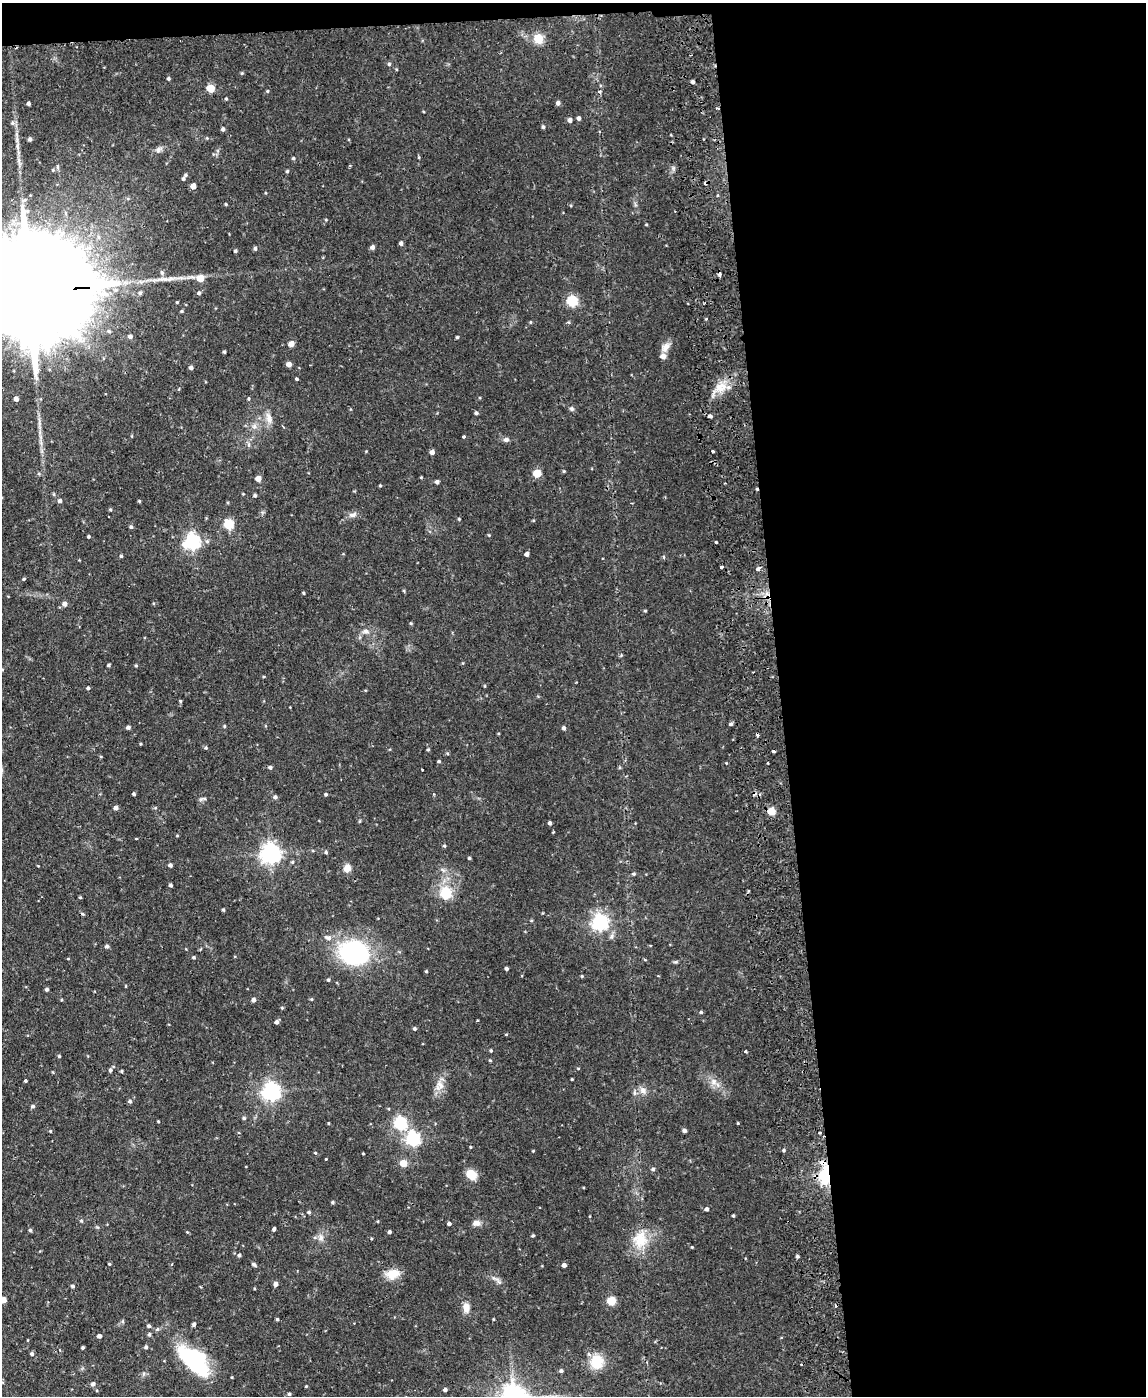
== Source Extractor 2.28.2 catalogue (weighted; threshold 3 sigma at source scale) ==
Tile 4 of 4 x 3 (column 4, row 1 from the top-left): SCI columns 3486-4629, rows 3035-4428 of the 4686 x 4567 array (HDU 1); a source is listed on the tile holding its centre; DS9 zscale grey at full resolution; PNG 1148 x 1398 px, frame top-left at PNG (2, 3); no overlay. Shown black and unused: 33% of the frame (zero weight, under 2 of 3 exposures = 3% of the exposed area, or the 3 px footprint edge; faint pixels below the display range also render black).
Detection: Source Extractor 2.28.2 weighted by HDU 2 'WHT'; one run over the whole footprint, this tile lists its part. Background 0.0867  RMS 0.0062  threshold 0.0277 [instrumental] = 3 sigma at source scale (4.5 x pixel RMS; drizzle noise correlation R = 1.50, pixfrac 1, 0.05/0.05 arcsec/px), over >= 5 px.
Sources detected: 237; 10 cosmic-ray / hot-pixel residue — not listed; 4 inside a brighter listed object's ellipse — not listed separately; the other 223 listed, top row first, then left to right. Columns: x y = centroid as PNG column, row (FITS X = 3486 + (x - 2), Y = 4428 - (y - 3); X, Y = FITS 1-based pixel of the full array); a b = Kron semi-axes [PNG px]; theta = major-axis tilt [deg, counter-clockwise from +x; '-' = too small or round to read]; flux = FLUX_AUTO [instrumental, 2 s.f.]
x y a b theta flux
538 38 11 11 - 8.5
389 64 5 5 - 0.93
242 73 5 4 - 0.72
168 78 4 4 - 0.95
693 82 4 3 - 1.3
211 88 5 5 - 18
267 91 4 4 - 0.65
600 92 6 4 -6 0.96
226 99 4 3 - 0.69
558 103 5 4 - 1.9
28 104 4 4 - 1.4
579 118 5 4 - 1.7
570 120 5 4 - 2.1
12 123 7 7 - 1.7
543 127 4 4 - 1
223 129 4 4 - 1.7
30 139 5 5 - 1.2
158 150 10 8 39 2.7
293 158 5 4 - 0.86
57 167 8 4 -90 0.99
53 170 4 4 - 0.66
287 171 4 4 - 0.78
183 179 5 4 - 1
193 186 4 4 - 4.4
718 196 4 3 - 0.98
24 200 8 5 20 1.6
226 204 4 3 - 0.64
401 243 4 4 - 1.6
372 247 5 4 - 1.9
255 249 5 4 - 1.3
235 251 4 4 - 0.85
200 278 6 6 - 8.5
27 290 72 22 3 37000
199 293 5 4 - 1.1
572 301 5 5 - 54
530 322 5 3 - 0.51
130 336 5 5 - 1.6
457 337 3 3 - 0.66
291 344 5 4 - 4.9
666 347 14 8 54 4.3
224 352 3 3 - 0.89
289 364 4 4 - 3.4
191 367 4 4 - 1.5
296 379 3 3 - 2.4
721 388 18 13 33 9.6
248 398 5 3 - 0.59
16 399 4 4 - 2.2
571 409 6 6 - 1.2
476 413 4 4 - 1.1
710 416 5 4 - 1.5
269 418 16 8 -75 4.5
254 426 6 6 - 1.9
464 436 3 3 - 1
506 439 7 5 20 1.9
248 445 8 4 -82 1.3
713 451 3 3 - 2.5
432 452 4 4 - 2.5
564 471 4 4 - 0.54
537 473 5 5 - 18
421 477 3 3 - 0.5
258 478 4 4 - 5.6
437 482 4 4 - 1.6
380 485 4 3 - 0.59
54 494 5 3 - 0.68
255 495 4 4 - 1
60 501 5 5 - 1.5
139 501 4 3 - 0.67
110 510 4 3 - 0.7
353 515 12 6 14 2.7
459 519 3 3 - 0.67
229 524 5 5 - 38
131 527 5 4 - 1
489 535 4 4 - 0.5
89 536 3 3 - 0.76
192 542 6 6 - 170
716 542 3 3 - 1.7
526 554 4 4 - 2
121 556 4 4 - 0.79
664 557 5 3 - 0.71
721 567 3 3 - 2.1
758 568 5 4 - 2
24 579 4 3 - 0.77
404 591 4 3 - 0.61
303 593 4 3 - 0.63
65 604 5 5 - 2.5
645 611 4 3 - 0.61
411 623 4 4 - 0.63
366 631 9 7 -15 2.3
109 665 4 3 - 0.83
136 665 4 4 - 0.62
88 688 4 3 - 1.1
180 701 4 3 - 0.68
730 724 5 4 - 1.1
128 727 4 4 - 1.6
564 728 5 4 - 1.5
206 748 5 4 - 0.73
428 750 4 4 - 0.73
447 753 5 3 - 0.64
439 761 4 3 - 0.76
726 763 4 3 - 0.45
270 767 5 4 - 1.2
422 769 3 2 - 0.66
134 794 4 3 - 0.78
326 794 4 3 - 0.94
275 797 5 4 - 1.5
201 799 8 5 47 1.3
116 808 5 4 - 2.3
155 808 5 3 - 0.65
771 811 5 5 - 18
550 823 4 3 - 1.3
553 832 3 2 - 0.56
136 839 3 2 - 0.63
444 846 5 4 - 0.79
326 852 4 4 - 1.1
270 853 7 7 - 350
469 858 4 3 - 0.83
170 865 4 4 - 1.5
347 868 9 8 - 4.3
634 874 5 4 - 0.86
170 885 4 4 - 1.1
445 893 6 6 - 45
80 897 3 3 - 0.75
223 910 4 3 - 0.78
531 921 5 3 - 0.52
599 922 6 6 - 200
328 938 10 7 -28 2.9
107 946 5 5 - 1.2
354 953 26 21 -8 91
194 957 4 4 - 0.84
645 960 5 3 - 0.51
675 962 7 4 1 0.84
506 969 4 3 - 1.3
426 971 4 3 - 0.7
582 976 4 3 - 0.6
328 980 5 4 - 0.81
126 986 4 2 - 0.44
47 989 4 3 - 1.3
311 999 4 4 - 0.63
253 1000 4 4 - 2.2
282 1008 4 4 - 0.6
701 1012 4 4 - 0.8
276 1022 4 4 - 1.9
414 1029 4 4 - 1.1
506 1034 4 3 - 0.42
491 1051 4 3 - 0.73
746 1051 4 3 - 0.71
59 1056 4 4 - 0.72
490 1060 4 3 - 0.76
578 1068 4 3 - 0.46
110 1070 6 5 - 1.2
122 1071 5 3 - 0.61
572 1079 3 2 - 0.47
25 1080 3 3 - 2.8
714 1082 10 8 -49 3.8
440 1085 14 10 -67 5.1
271 1091 6 6 - 280
643 1091 11 7 -49 3.3
130 1101 5 5 - 1.2
33 1106 5 4 - 1.1
244 1118 5 4 - 0.91
158 1121 3 3 - 0.49
328 1123 4 3 - 0.45
400 1123 6 6 - 100
738 1123 3 3 - 0.47
50 1131 4 3 - 0.62
684 1131 4 4 - 1.7
820 1132 4 4 - 0.79
413 1139 6 6 - 130
470 1147 4 3 - 0.49
783 1150 4 4 - 0.8
533 1151 3 3 - 0.46
315 1153 5 4 - 0.61
363 1153 3 2 - 0.44
326 1159 3 3 - 0.67
823 1162 8 7 - 4.9
403 1163 5 5 - 13
653 1169 5 4 - 1.2
471 1174 11 8 -34 10
826 1175 11 7 -89 63
333 1202 4 4 - 0.85
706 1209 4 4 - 1.5
309 1212 5 4 - 1
733 1216 3 3 - 0.73
81 1221 5 4 - 0.84
476 1223 10 8 3 3
449 1224 4 3 - 1.4
274 1229 4 3 - 1.2
30 1230 4 4 - 1
187 1232 4 4 - 0.46
389 1232 4 3 - 1.3
533 1235 4 4 - 0.74
321 1238 10 8 58 3.2
640 1239 24 22 80 17
692 1247 3 3 - 0.48
239 1255 4 4 - 1
797 1256 4 4 - 1
109 1264 4 3 - 0.61
254 1264 6 4 -39 1.1
564 1265 4 4 - 2.1
392 1274 17 12 9 8.8
499 1282 8 5 -45 1.5
275 1284 5 4 - 2.2
72 1286 4 3 - 1
3 1300 5 4 - 7.5
611 1301 5 5 - 27
466 1308 13 8 -85 4.7
277 1319 4 4 - 0.83
493 1319 5 3 - 0.48
194 1324 5 4 - 1.1
148 1326 5 5 - 1.1
157 1329 5 5 - 0.96
149 1334 5 4 - 1
99 1336 4 4 - 1.8
146 1347 5 4 - 1.1
83 1348 3 3 - 0.86
32 1354 5 4 - 1.2
197 1362 48 21 -42 53
597 1362 13 12 - 17
561 1371 4 4 - 1.2
93 1384 6 5 - 1.6
306 1386 4 3 - 0.47
445 1390 4 3 - 1.5
289 1394 4 4 - 0.86
Overlapping masked pixels (flux is a lower limit): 3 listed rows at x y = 27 290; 823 1162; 826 1175
Isophote crosses this tile's border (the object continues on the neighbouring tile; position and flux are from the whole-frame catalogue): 2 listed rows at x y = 27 290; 3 1300